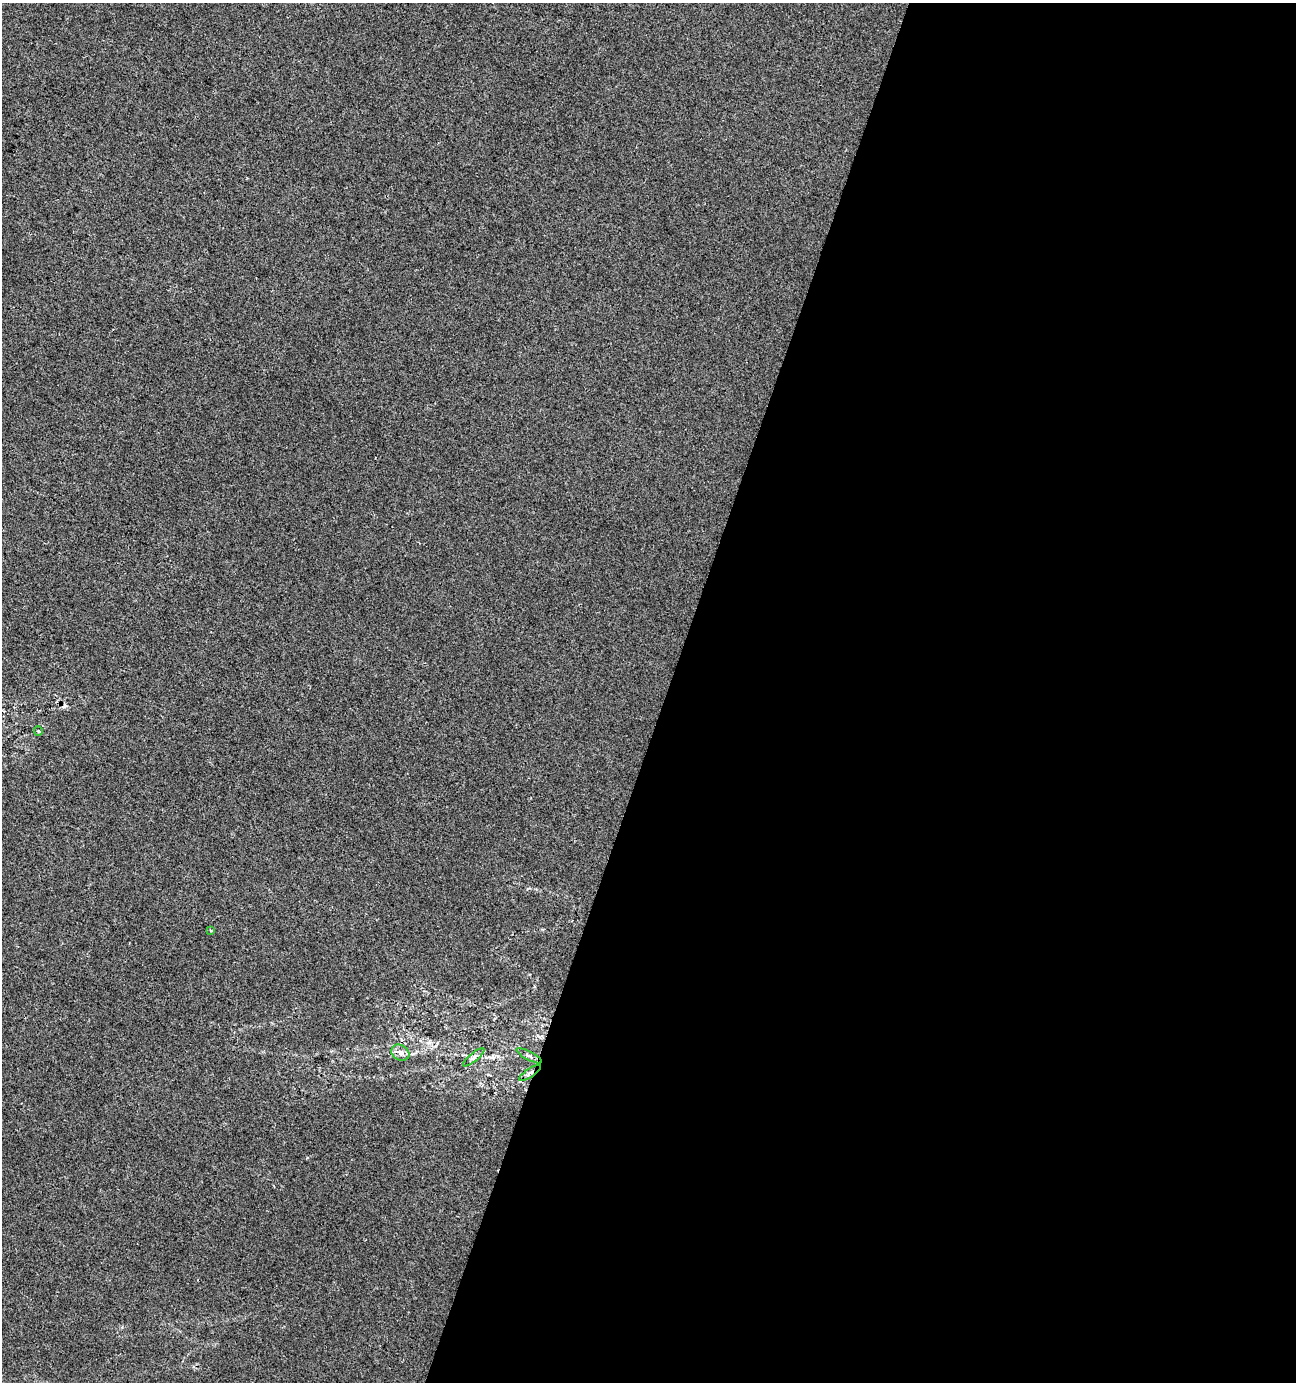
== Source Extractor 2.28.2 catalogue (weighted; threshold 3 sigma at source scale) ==
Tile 12 of 4 x 4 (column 4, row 3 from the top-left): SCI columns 4096-5389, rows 1388-2767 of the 5665 x 5528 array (HDU 1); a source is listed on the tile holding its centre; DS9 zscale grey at full resolution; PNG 1298 x 1384 px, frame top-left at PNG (2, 3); each listed source drawn as its Kron ellipse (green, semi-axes under 4 px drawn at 4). Shown black and unused: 49% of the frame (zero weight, under 2 of 3 exposures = <1% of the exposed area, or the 3 px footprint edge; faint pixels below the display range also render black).
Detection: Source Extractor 2.28.2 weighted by HDU 2 'WHT'; one run over the whole footprint, this tile lists its part. Background 0.0287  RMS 0.0052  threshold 0.0234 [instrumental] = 3 sigma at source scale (4.5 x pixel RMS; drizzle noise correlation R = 1.50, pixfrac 1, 0.0396/0.0396 arcsec/px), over >= 5 px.
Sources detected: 7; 1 cosmic-ray / hot-pixel residue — neither listed nor drawn; the other 6 listed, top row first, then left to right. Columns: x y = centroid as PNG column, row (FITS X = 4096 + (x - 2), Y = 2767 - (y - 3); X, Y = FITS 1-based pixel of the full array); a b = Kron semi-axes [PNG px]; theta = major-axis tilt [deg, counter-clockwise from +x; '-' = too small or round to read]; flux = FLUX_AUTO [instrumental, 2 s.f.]
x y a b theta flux
38 731 4 4 - 0.69
211 930 4 3 - 0.52
400 1053 9 7 -29 2.6
529 1056 14 4 -28 1.4
474 1057 13 4 40 1.6
530 1073 13 4 35 1.9
Overlapping masked pixels (flux is a lower limit): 1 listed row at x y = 530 1073